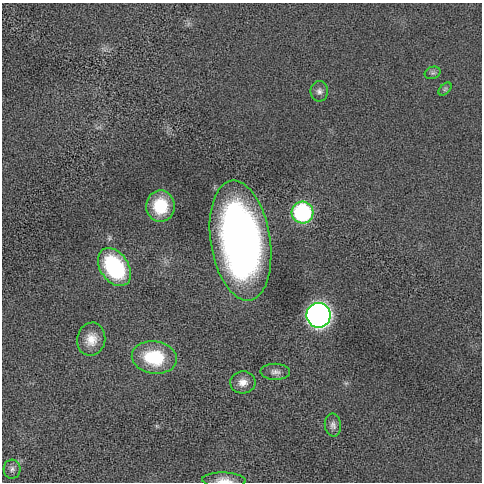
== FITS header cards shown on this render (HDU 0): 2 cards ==
NAXIS1  =                  480 / length of data axis 1
NAXIS2  =                  480 / length of data axis 2

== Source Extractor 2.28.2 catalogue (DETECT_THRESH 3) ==
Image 480 x 480 px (HDU 0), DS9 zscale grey, 1 PNG px = 1 image px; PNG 484 x 484 px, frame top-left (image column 1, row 480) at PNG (2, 3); each listed source drawn as its Kron ellipse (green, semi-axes under 4 px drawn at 4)
Background 1.08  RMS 110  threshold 343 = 3 sigma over >= 5 px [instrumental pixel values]
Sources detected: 15; all 15 listed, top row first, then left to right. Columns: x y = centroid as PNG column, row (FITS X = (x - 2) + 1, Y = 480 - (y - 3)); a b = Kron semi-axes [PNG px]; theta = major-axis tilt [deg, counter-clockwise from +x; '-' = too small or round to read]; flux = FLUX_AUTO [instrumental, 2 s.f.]
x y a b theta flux
433 73 8 6 20 1.9e+04
445 89 8 4 46 1.5e+04
319 91 10 9 - 3.3e+04
160 206 16 14 89 3.1e+05
302 212 11 11 - 1.0e+06
240 241 60 30 -81 4.4e+06
114 267 21 14 -56 8.7e+05
319 315 12 12 - 4.4e+06
91 339 17 14 80 1.1e+05
154 357 23 16 -8 4.4e+05
275 372 15 8 -1 4.4e+04
243 382 13 11 3 7.1e+04
333 425 11 8 -85 3.5e+04
12 469 9 8 - 3.1e+04
224 480 22 8 -2 7.7e+04
At the frame edge (FLAGS 8, measured only in part): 1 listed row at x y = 224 480